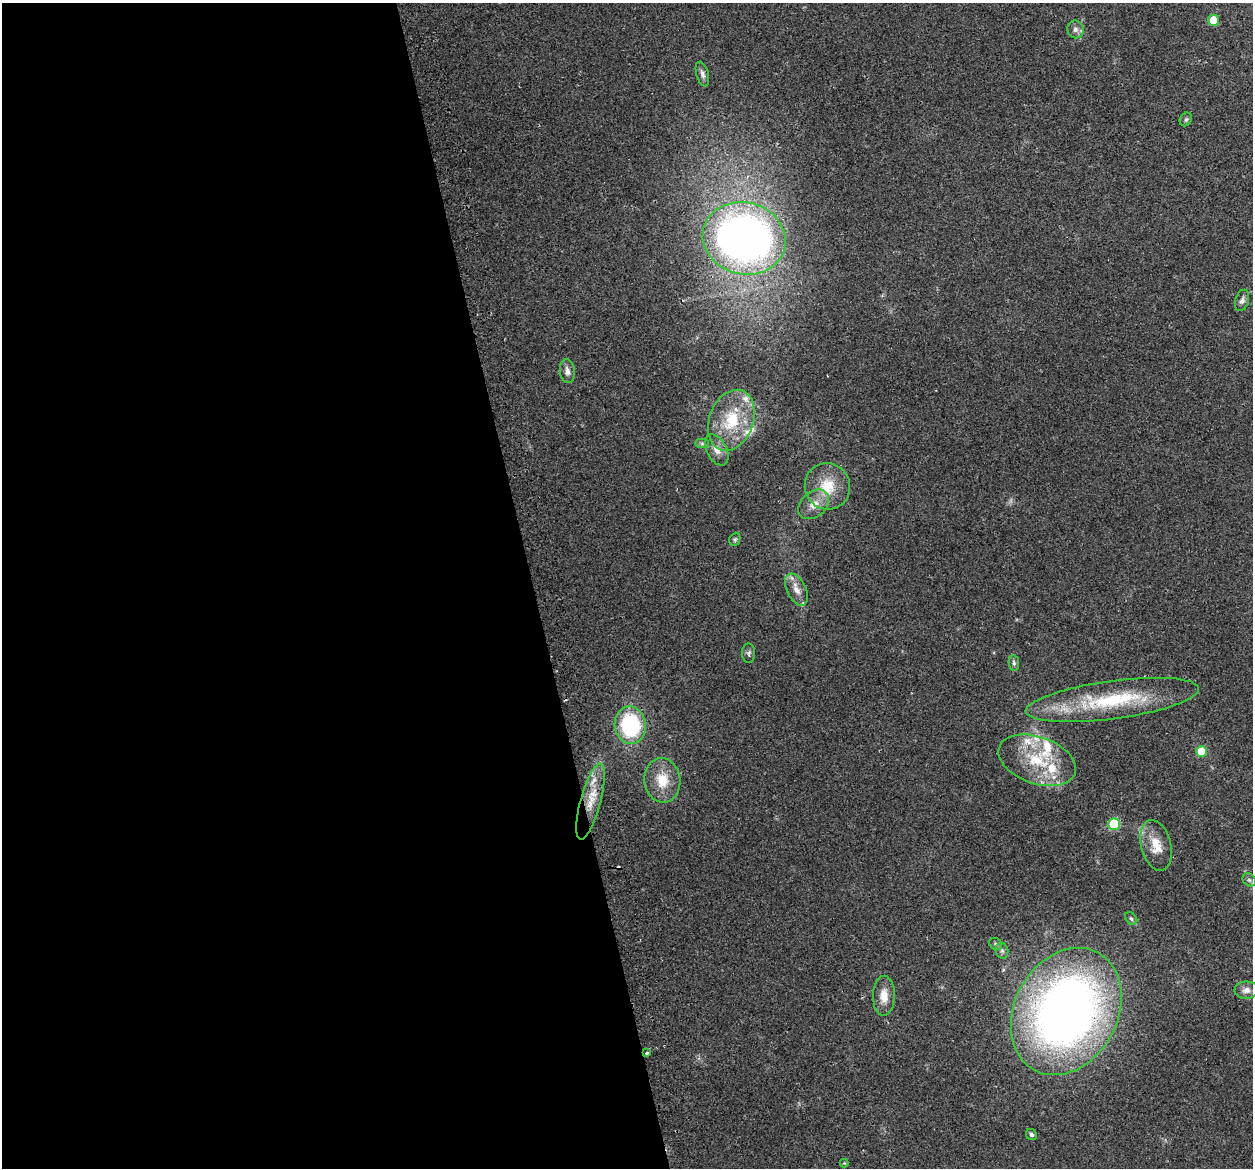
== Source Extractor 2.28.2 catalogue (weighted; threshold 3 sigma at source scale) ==
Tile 9 of 4 x 4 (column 1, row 3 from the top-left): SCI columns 32-1282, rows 1258-2423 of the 5066 x 4797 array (HDU 1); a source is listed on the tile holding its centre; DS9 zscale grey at full resolution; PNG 1255 x 1170 px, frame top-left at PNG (2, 3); each listed source drawn as its Kron ellipse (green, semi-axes under 4 px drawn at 4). Shown black and unused: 42% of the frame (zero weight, under 2 of 3 exposures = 2% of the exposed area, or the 3 px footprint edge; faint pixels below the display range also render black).
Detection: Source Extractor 2.28.2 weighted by HDU 2 'WHT'; one run over the whole footprint, this tile lists its part. Background 0.118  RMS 0.011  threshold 0.0497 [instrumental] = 3 sigma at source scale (4.5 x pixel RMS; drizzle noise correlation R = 1.50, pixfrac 1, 0.0396/0.0396 arcsec/px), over >= 5 px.
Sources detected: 43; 2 cosmic-ray / hot-pixel residue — neither listed nor drawn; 7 inside a brighter listed object's ellipse — not listed separately; the other 34 listed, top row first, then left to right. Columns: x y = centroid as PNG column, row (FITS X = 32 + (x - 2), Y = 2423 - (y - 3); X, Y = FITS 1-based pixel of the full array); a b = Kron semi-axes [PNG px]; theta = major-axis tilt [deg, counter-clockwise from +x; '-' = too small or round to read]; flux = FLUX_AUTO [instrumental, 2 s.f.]
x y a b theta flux
1213 20 5 5 - 21
1075 29 9 8 - 5
702 74 13 6 -74 4.3
1186 119 7 5 58 2.3
744 238 42 36 -15 740
1242 300 11 6 72 4.3
567 371 12 7 -83 5.9
731 420 31 22 69 54
702 444 7 4 0 2.3
717 450 17 10 -63 9.7
827 486 23 22 - 34
814 504 17 12 41 14
735 539 7 5 66 2
796 590 17 9 -63 11
749 653 9 6 -90 2.8
1014 663 8 5 -82 2.6
1112 700 87 19 8 99
630 725 19 15 -81 100
1201 751 5 5 - 28
1037 760 40 23 -19 61
662 780 22 18 -82 29
590 802 39 10 75 29
1114 824 6 5 - 78
1156 845 26 15 -76 21
1249 880 7 6 - 2.7
1131 919 7 5 -49 2.4
996 944 7 5 -34 2.2
1002 951 8 6 -74 3
1246 990 12 8 2 6.7
884 996 20 11 89 15
1066 1011 67 51 61 800
646 1053 3 3 - 4
1031 1135 6 5 - 2.5
844 1163 4 4 - 0.94
Overlapping masked pixels (flux is a lower limit): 1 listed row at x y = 646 1053